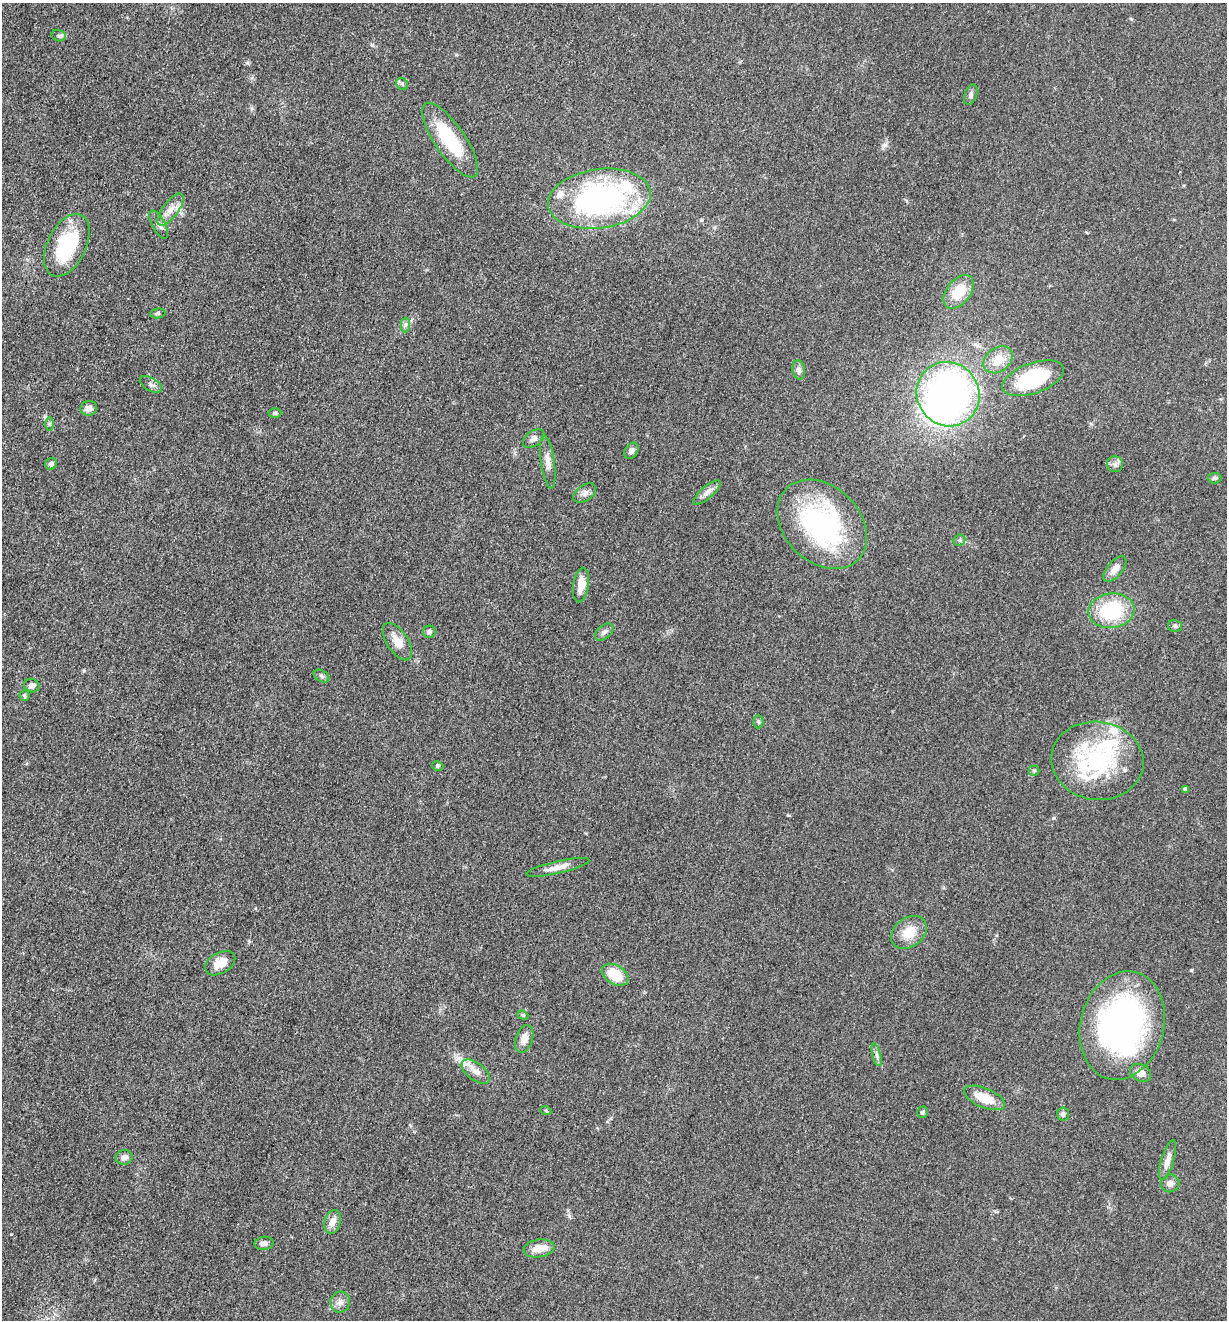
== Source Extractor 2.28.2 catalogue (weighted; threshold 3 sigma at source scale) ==
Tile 11 of 4 x 4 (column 3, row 3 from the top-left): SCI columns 2715-3939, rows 1330-2647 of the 5305 x 5292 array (HDU 1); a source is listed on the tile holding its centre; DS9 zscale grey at full resolution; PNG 1229 x 1322 px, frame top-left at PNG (2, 3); each listed source drawn as its Kron ellipse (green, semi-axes under 4 px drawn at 4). Shown black and unused: <1% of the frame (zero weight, under 3 of 5 exposures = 1% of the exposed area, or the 3 px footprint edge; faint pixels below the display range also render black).
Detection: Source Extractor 2.28.2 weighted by HDU 2 'WHT'; one run over the whole footprint, this tile lists its part. Background 0.0512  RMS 0.0057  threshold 0.0255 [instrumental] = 3 sigma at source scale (4.5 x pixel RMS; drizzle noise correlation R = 1.50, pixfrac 1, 0.05/0.05 arcsec/px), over >= 5 px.
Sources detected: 74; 1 inside a brighter object's white glare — neither listed nor drawn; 8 inside a brighter listed object's ellipse — not listed separately; the other 65 listed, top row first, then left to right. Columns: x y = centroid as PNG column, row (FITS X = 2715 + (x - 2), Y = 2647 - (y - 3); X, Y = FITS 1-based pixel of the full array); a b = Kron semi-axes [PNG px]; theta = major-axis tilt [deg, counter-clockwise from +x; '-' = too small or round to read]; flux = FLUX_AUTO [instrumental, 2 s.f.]
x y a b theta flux
58 36 7 5 -16 1.2
402 84 6 5 - 1.1
971 95 10 6 70 1.8
450 140 44 15 -55 31
599 199 52 29 8 140
171 210 19 7 54 5.8
159 225 15 6 -62 2.6
67 245 33 19 64 36
959 292 19 12 52 14
158 313 8 5 6 0.96
405 325 7 4 89 1.4
998 360 16 11 38 8.5
799 370 10 6 -81 1.9
1033 378 32 15 20 44
151 384 12 6 -31 2.1
948 394 33 31 -57 190
89 408 8 7 - 3
275 413 6 4 -1 0.96
50 424 7 4 90 0.84
534 438 12 7 35 2.7
631 451 9 6 55 2.4
548 462 26 6 -82 4.5
51 464 6 5 - 2
1115 464 8 8 - 2
1214 478 7 5 3 1.2
707 492 17 6 40 3.3
585 493 13 7 34 2.8
822 524 51 38 -45 95
959 540 6 5 - 1.2
1115 569 15 7 51 4.5
581 585 17 7 81 6.8
1111 611 23 17 7 37
1175 626 7 5 -16 1.2
429 632 6 6 - 1.7
604 632 10 6 41 2
397 642 21 10 -57 6.9
321 676 8 5 -28 1.2
32 686 8 6 -24 2.7
24 696 5 5 - 1
758 721 7 5 -89 0.93
1097 761 46 39 -8 60
438 766 5 4 - 0.88
1034 771 5 5 - 0.84
1186 789 4 4 - 1.9
558 867 32 6 13 6
909 932 19 14 36 11
220 963 16 10 30 6.8
615 975 14 9 -31 15
523 1015 6 4 -21 0.75
1122 1026 55 41 75 170
524 1039 14 8 71 4.6
877 1055 11 3 -75 1.5
476 1072 16 8 -37 5
1141 1073 11 8 -29 4.4
984 1098 22 9 -23 12
546 1111 6 3 -20 0.64
922 1112 5 5 - 1
1063 1114 6 6 - 1.8
124 1157 8 7 - 3
1168 1160 21 6 73 4.3
1170 1183 9 9 - 2.5
333 1222 12 8 74 4.8
264 1243 9 6 10 2.7
539 1248 15 9 9 7.5
340 1302 10 10 - 3.2